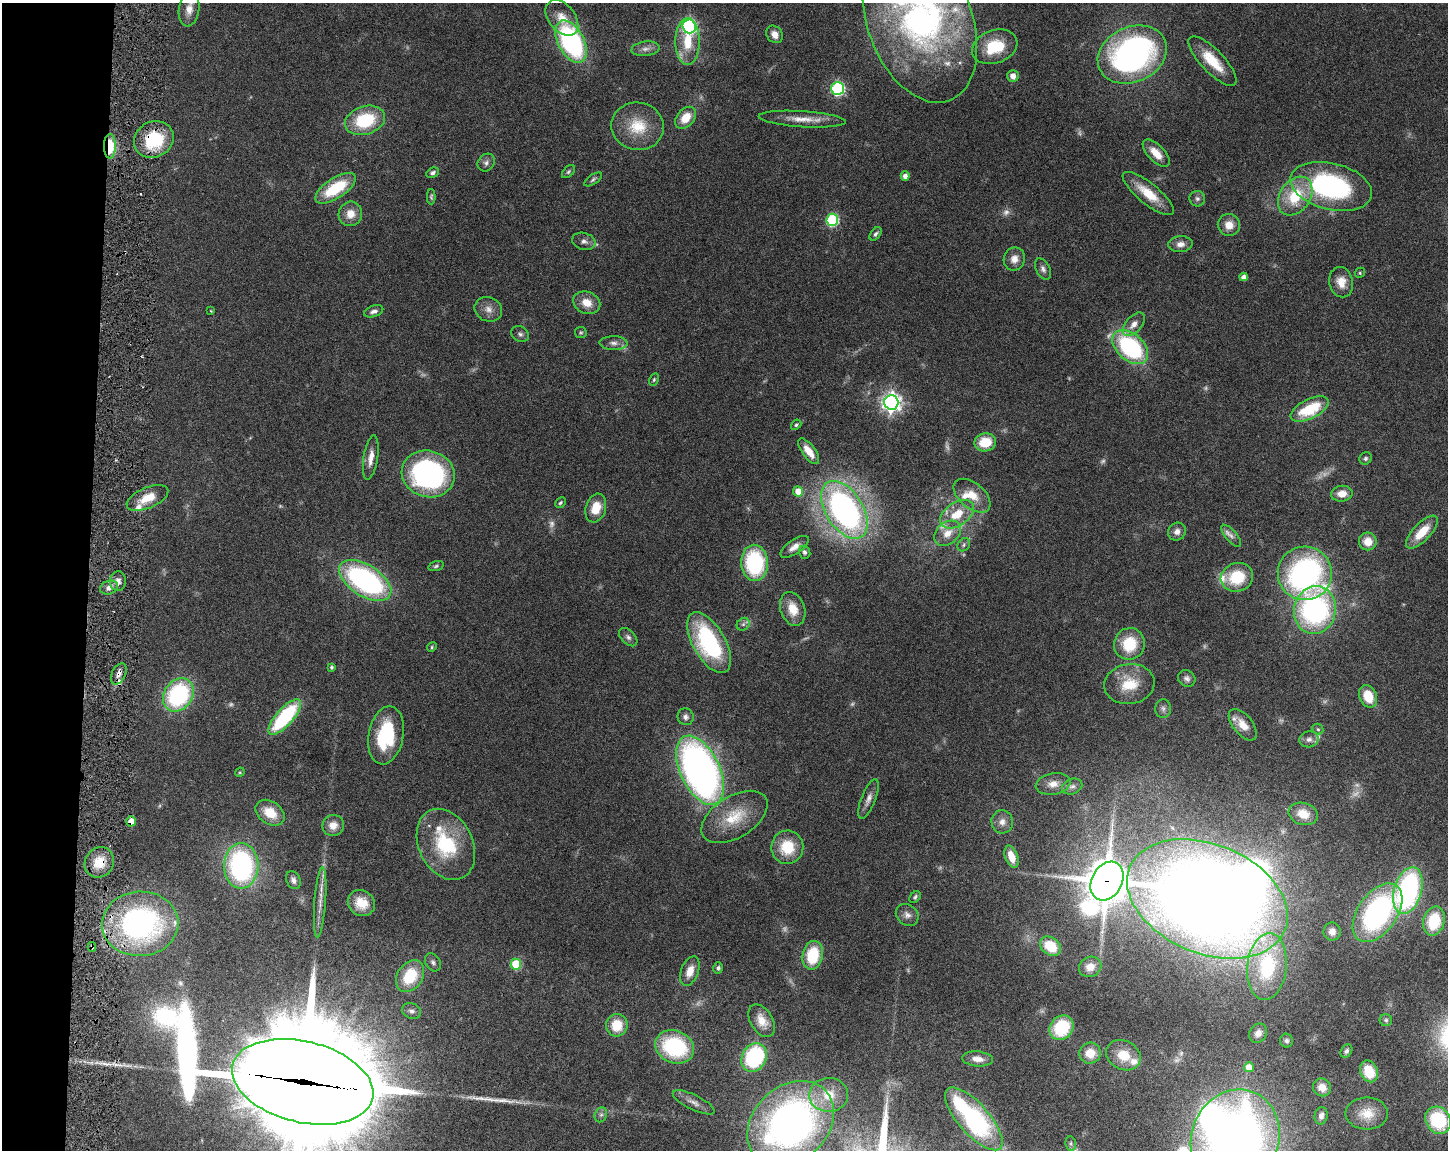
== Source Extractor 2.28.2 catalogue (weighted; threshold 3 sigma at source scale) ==
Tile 4 of 3 x 4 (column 1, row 2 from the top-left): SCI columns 221-1666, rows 2298-3445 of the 4668 x 4598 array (HDU 1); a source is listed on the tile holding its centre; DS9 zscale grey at full resolution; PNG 1450 x 1152 px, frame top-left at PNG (2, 3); each listed source drawn as its Kron ellipse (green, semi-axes under 4 px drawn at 4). Shown black and unused: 6% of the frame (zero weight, under 3 of 6 exposures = <1% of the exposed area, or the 3 px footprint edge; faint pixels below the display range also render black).
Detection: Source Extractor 2.28.2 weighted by HDU 2 'WHT'; one run over the whole footprint, this tile lists its part. Background 0.105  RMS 0.0046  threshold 0.0189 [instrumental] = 3 sigma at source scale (4.09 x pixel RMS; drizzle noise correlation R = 1.36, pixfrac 0.8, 0.05/0.05 arcsec/px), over >= 5 px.
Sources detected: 203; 18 too faint to see at this stretch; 5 inside a brighter object's white glare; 1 long thin detection or spike segment (spike, bleed or trail) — neither listed nor drawn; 11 inside a brighter listed object's ellipse — not listed separately; the other 168 listed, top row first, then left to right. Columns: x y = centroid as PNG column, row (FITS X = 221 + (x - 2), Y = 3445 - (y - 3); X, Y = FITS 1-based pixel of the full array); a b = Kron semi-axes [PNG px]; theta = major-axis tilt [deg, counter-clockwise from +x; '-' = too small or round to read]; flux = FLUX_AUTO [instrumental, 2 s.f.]
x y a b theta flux
189 9 17 10 82 4.3
562 18 20 13 -51 6.1
920 21 85 52 -70 140
689 26 7 6 - 90
775 34 9 7 -50 3.3
571 42 23 13 -62 80
688 42 23 12 -90 13
995 47 23 16 20 17
645 49 14 7 6 2.5
1132 54 36 27 24 130
1212 61 32 11 -46 13
1013 76 6 5 - 2.8
837 88 6 6 - 69
686 118 12 8 49 7
802 119 43 8 -4 7.2
365 120 20 14 17 24
638 126 26 24 -10 14
154 139 20 17 27 25
110 146 12 6 -90 17
1156 153 17 8 -46 5.8
486 163 9 7 50 1.7
568 172 8 5 45 0.78
433 173 6 5 - 1.2
905 176 4 4 - 2.2
593 179 10 4 35 0.96
1331 186 42 23 -13 75
336 188 23 10 33 20
1148 193 32 10 -39 11
1295 196 21 15 55 19
431 197 7 4 -89 0.69
1197 199 8 7 - 1.3
350 214 12 11 - 5.1
832 220 6 6 - 48
1229 225 11 11 - 5
876 234 7 5 54 0.99
584 241 12 8 -16 2.1
1180 244 12 8 4 3
1014 259 11 10 - 3.6
1043 269 11 7 -62 1.8
1360 273 5 4 - 0.59
1244 277 4 4 - 2
1341 282 15 12 -78 5.4
587 303 14 11 -22 5.9
488 309 14 12 -22 3.7
211 311 3 3 - 0.37
374 311 10 5 19 1.6
1134 324 14 8 49 3.4
581 332 6 5 - 0.67
520 334 9 7 -36 1.3
614 343 14 7 -1 2.5
1130 347 21 13 -41 54
654 380 6 4 63 0.66
891 402 7 7 - 250
1310 409 20 9 26 19
796 425 5 4 - 0.75
985 442 11 9 10 11
809 451 15 6 -53 5.1
371 458 22 7 81 4.4
1366 458 6 6 - 0.93
428 474 27 23 -17 93
798 491 5 5 - 6.8
1342 494 11 8 7 4.4
972 496 21 12 -40 8
147 498 22 10 23 8.6
560 503 6 4 45 0.77
596 508 15 10 74 8.2
844 510 32 18 -58 150
957 514 19 11 33 11
1177 532 9 8 - 2.5
1422 532 21 8 46 10
947 533 15 11 40 5.8
1231 536 14 5 -49 1.9
1368 541 9 8 - 6
964 545 7 5 51 0.98
795 547 16 7 34 3.3
805 552 6 5 - 1.1
755 563 18 13 -86 39
436 566 8 5 16 0.87
1305 573 27 27 - 100
1237 577 16 14 16 17
365 580 29 15 -32 87
118 581 10 8 83 3
109 587 9 6 24 2.4
793 609 17 12 -70 7.5
1315 610 24 21 76 85
743 624 7 5 45 1.1
628 637 11 6 -45 1.6
709 643 34 16 -60 54
1129 644 16 15 - 15
432 647 5 4 - 0.55
331 667 3 3 - 0.9
119 674 11 6 63 2.3
1187 678 9 8 - 1.6
1129 684 25 20 9 13
178 695 18 14 55 52
1368 696 12 8 -66 9.4
1163 709 9 8 - 1.5
285 717 22 8 48 42
686 717 8 8 - 1.6
1243 725 19 10 -51 5.4
1318 729 6 5 - 0.72
386 735 29 17 79 28
1309 739 9 8 - 2
700 770 37 19 -64 230
240 772 5 4 - 0.45
1053 784 17 10 10 4.8
1072 786 10 7 21 1.9
868 799 21 7 68 2.9
270 813 16 11 -35 8.9
1303 814 15 11 -16 7.2
734 817 37 20 32 17
131 821 5 5 - 5.3
1002 822 11 11 - 3
333 825 11 10 - 4.4
446 844 37 27 -64 31
787 847 16 16 - 14
1011 857 11 6 -71 5.4
99 862 16 14 53 8.8
241 866 23 17 -90 80
293 880 9 7 -65 1.7
1107 881 20 15 60 1400
1408 890 24 13 73 86
915 897 6 5 - 0.79
1207 899 84 54 -22 860
320 902 35 5 86 4.5
361 903 14 12 -32 7.6
1377 913 33 19 55 86
907 915 12 10 -40 2.4
1434 921 15 10 76 18
140 924 38 32 4 110
1332 932 9 8 - 2.6
1050 946 11 8 -36 12
92 947 5 3 - 0.85
813 955 14 10 79 19
433 962 9 7 -58 1.5
516 964 5 5 - 18
1267 966 33 19 84 34
1090 967 11 10 - 5.2
718 968 6 5 - 1
690 971 15 8 70 5.1
410 976 17 12 56 18
411 1011 10 7 -21 1.7
1386 1020 6 6 - 0.81
762 1021 18 11 -59 5.6
617 1025 11 10 - 10
1061 1028 13 11 48 23
1258 1033 10 8 58 2.8
1287 1041 7 6 - 1.1
675 1047 20 16 -23 39
1346 1051 7 5 56 1
1090 1053 11 10 - 6.4
1123 1055 18 14 -27 8.6
754 1057 15 12 63 47
977 1059 15 7 -5 3.7
1249 1067 5 5 - 5.7
1369 1071 11 8 -66 10
303 1082 72 40 -14 13000
1322 1087 9 8 - 4.1
829 1095 19 17 2 11
694 1102 23 7 -26 3.1
1367 1113 21 16 0 8.1
601 1115 8 6 67 1.2
1321 1116 9 6 78 1.9
974 1119 40 15 -48 75
1438 1120 14 12 -55 27
791 1124 48 37 43 190
1235 1139 50 43 68 370
1071 1144 7 5 -80 0.92
Overlapping masked pixels (flux is a lower limit): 11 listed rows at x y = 154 139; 110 146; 118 581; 119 674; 131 821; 99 862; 1107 881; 1207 899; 140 924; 92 947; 303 1082
Isophote crosses this tile's border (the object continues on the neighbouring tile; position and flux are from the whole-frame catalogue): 4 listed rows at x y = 189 9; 920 21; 1235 1139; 1071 1144